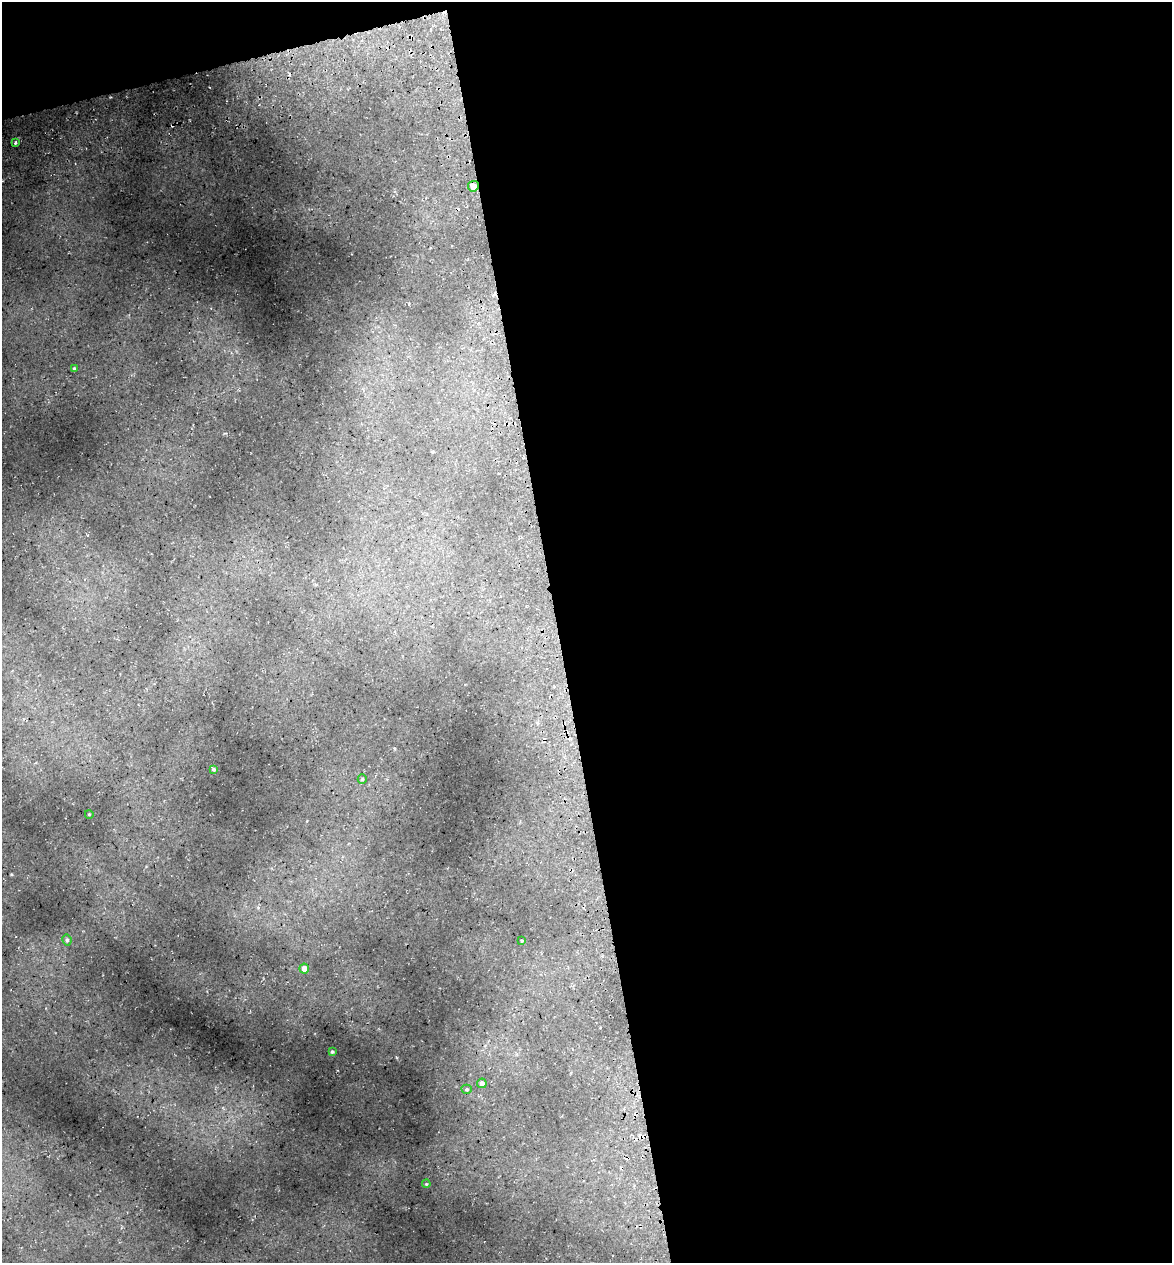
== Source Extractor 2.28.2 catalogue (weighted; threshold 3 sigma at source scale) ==
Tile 4 of 4 x 4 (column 4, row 1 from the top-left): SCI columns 3656-4825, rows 3857-5117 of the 4922 x 5194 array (HDU 1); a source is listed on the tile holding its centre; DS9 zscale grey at full resolution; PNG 1174 x 1265 px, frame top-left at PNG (2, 2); each listed source drawn as its Kron ellipse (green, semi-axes under 4 px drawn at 4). Shown black and unused: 54% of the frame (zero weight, under 3 of 5 exposures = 5% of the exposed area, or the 3 px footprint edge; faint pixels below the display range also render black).
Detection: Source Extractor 2.28.2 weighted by HDU 2 'WHT'; one run over the whole footprint, this tile lists its part. Background 0.16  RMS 0.0083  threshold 0.0373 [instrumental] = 3 sigma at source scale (4.5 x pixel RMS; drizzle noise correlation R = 1.50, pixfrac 1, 0.0396/0.0396 arcsec/px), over >= 5 px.
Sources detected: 16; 3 cosmic-ray / hot-pixel residue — neither listed nor drawn; the other 13 listed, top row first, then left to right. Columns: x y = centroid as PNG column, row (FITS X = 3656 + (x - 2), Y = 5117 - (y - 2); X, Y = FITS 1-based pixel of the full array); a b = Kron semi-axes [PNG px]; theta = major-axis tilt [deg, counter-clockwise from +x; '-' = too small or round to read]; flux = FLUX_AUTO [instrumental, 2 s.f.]
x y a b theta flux
16 142 3 2 - 1.2
473 186 5 5 - 6.1
74 369 4 4 - 1.3
214 769 4 4 - 1.4
362 779 5 4 - 0.88
89 814 4 3 - 0.56
67 940 5 4 - 1.6
522 941 3 3 - 0.77
304 968 5 5 - 4.9
332 1052 4 3 - 1.4
482 1083 5 4 - 2.8
467 1089 5 4 - 1.2
426 1184 4 3 - 0.65
Overlapping masked pixels (flux is a lower limit): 1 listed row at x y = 473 186